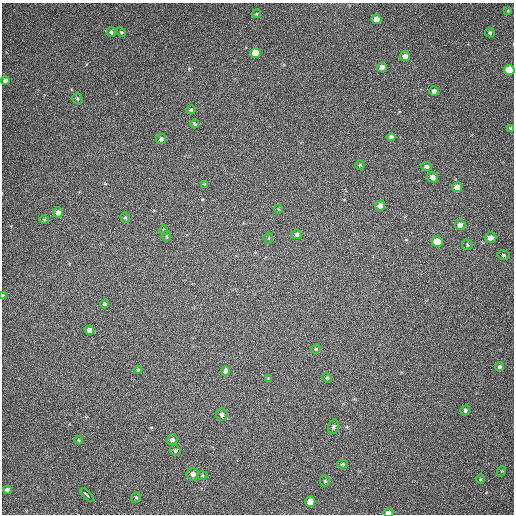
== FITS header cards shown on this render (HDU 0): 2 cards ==
NAXIS1  =                  512
NAXIS2  =                  512

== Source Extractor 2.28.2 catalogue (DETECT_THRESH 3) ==
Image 512 x 512 px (HDU 0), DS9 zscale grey, 1 PNG px = 1 image px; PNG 516 x 516 px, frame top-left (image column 1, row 512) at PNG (2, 3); each listed source drawn as its Kron ellipse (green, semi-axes under 4 px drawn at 4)
Background 312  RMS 5.2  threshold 15.5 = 3 sigma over >= 5 px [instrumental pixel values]
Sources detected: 63; all 63 listed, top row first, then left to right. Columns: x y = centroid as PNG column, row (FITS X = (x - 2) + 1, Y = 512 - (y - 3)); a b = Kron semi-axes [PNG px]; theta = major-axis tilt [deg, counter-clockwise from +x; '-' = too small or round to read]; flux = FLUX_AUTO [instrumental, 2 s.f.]
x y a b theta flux
508 11 3 3 - 310
256 14 4 3 - 330
377 19 5 5 - 3400
111 32 5 4 - 710
121 32 5 3 - 340
490 33 5 4 - 590
255 53 5 5 - 6100
405 56 5 5 - 2100
382 67 5 4 - 2600
509 70 5 5 - 6200
5 80 4 4 - 1500
434 91 4 4 - 1300
77 99 5 5 - 530
191 110 4 4 - 470
195 124 4 3 - 490
510 128 4 3 - 390
391 137 4 4 - 1200
161 139 5 5 - 740
360 165 5 4 - 440
426 166 5 4 - 1000
433 177 5 5 - 1600
205 184 4 3 - 430
457 187 5 5 - 2400
380 206 5 5 - 1700
278 209 4 3 - 260
58 212 5 4 - 1600
125 217 5 4 - 470
44 219 5 3 - 340
460 225 5 5 - 2000
164 230 4 4 - 340
297 234 5 5 - 1000
167 236 5 3 - 350
269 238 5 3 - 330
491 238 6 5 - 2100
437 241 5 5 - 5900
467 245 5 5 - 500
503 255 6 4 -13 580
2 296 4 2 - 710
105 304 4 4 - 770
89 330 5 4 - 2300
316 349 5 4 - 390
500 367 5 4 - 830
138 370 4 4 - 450
226 371 4 4 - 1500
268 378 4 4 - 280
327 378 5 4 - 420
465 410 5 4 - 650
222 414 6 6 - 1100
333 427 7 5 73 770
79 440 4 3 - 310
172 440 5 5 - 1200
175 450 5 5 - 620
342 464 5 4 - 440
502 471 5 3 - 280
193 474 6 6 - 1500
202 476 5 3 - 310
480 479 5 3 - 330
325 481 5 5 - 460
7 490 4 4 - 1600
87 495 9 3 -44 20000
136 498 5 4 - 500
310 502 5 5 - 4200
388 513 5 4 - 1600
At the frame edge (FLAGS 8, measured only in part): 3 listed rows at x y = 509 70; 2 296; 388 513